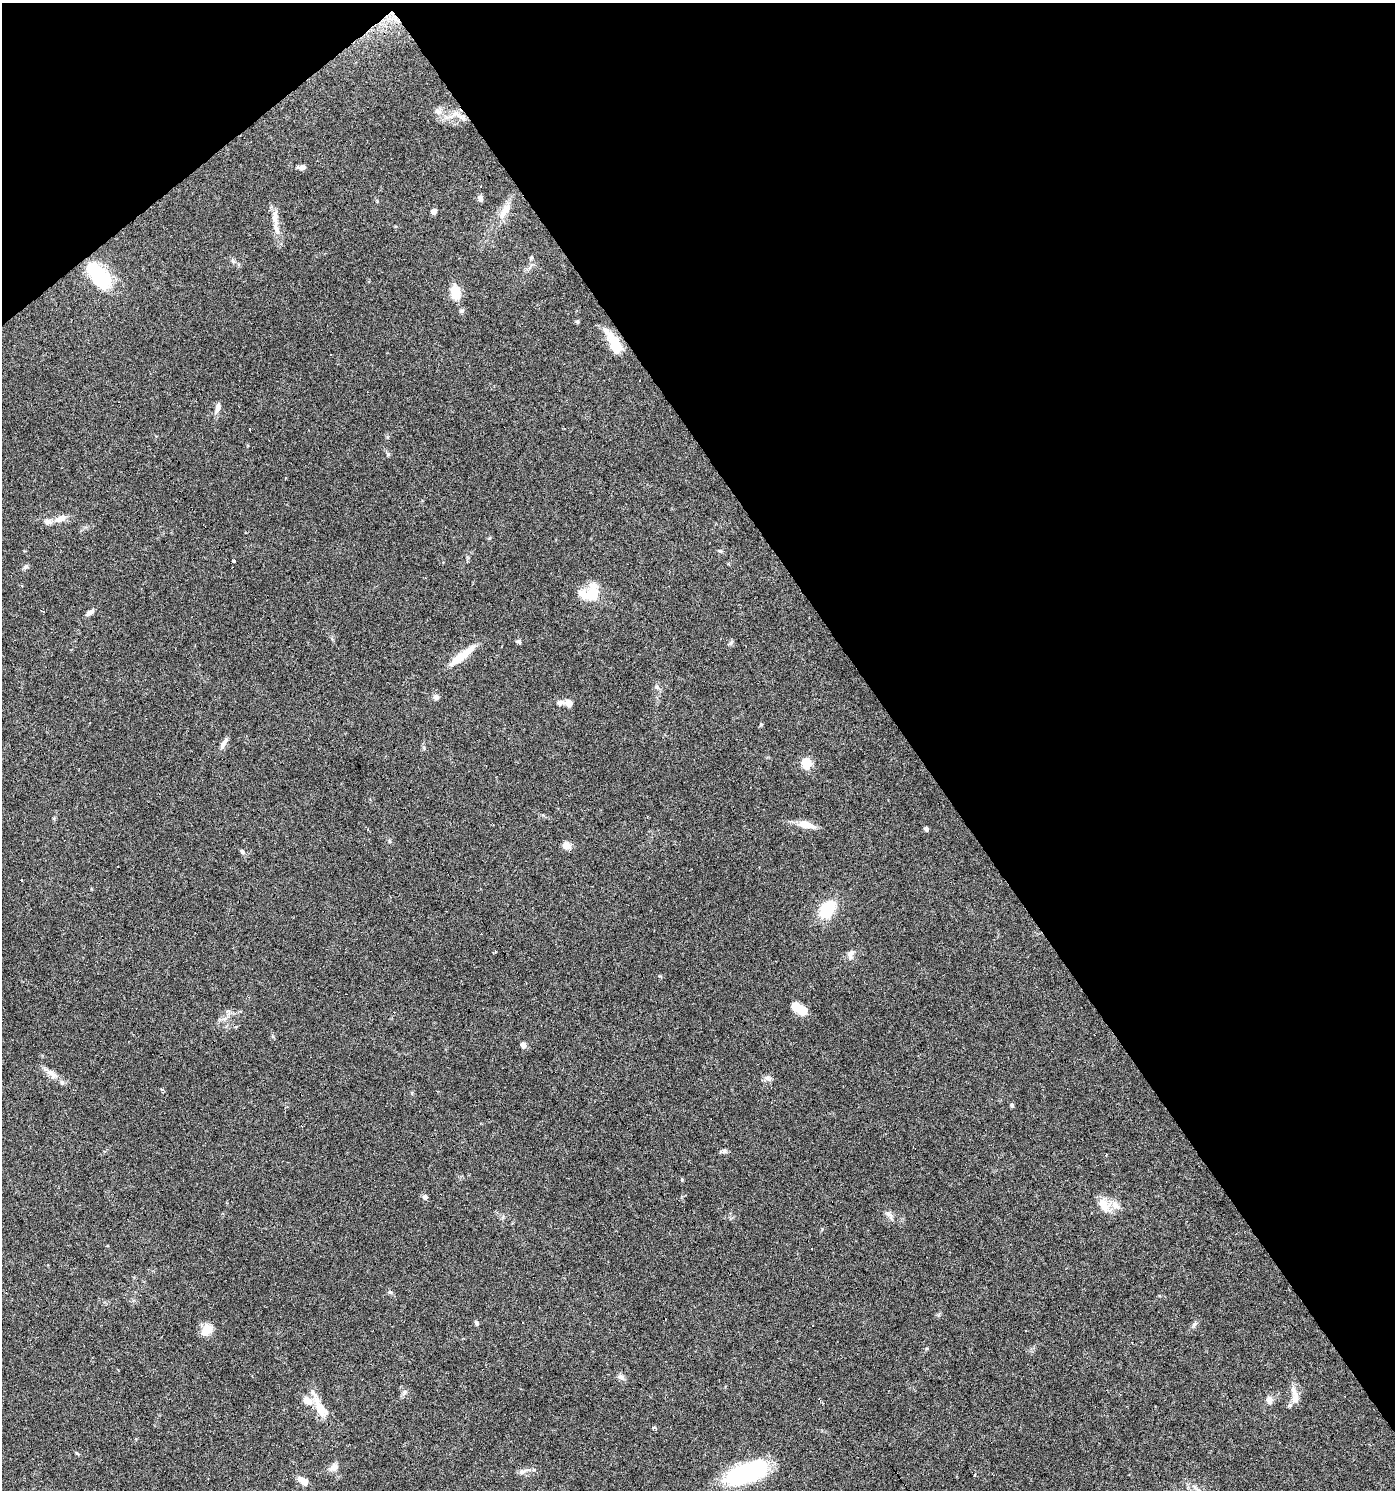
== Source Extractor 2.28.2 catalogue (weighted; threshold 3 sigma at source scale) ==
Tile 3 of 4 x 4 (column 3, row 1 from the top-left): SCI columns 2976-4368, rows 4465-5952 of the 5891 x 5955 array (HDU 1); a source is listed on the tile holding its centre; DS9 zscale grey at full resolution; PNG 1397 x 1492 px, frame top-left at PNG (2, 3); no overlay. Shown black and unused: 38% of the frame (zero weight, under 3 of 6 exposures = <1% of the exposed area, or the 3 px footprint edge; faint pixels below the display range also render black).
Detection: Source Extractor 2.28.2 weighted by HDU 2 'WHT'; one run over the whole footprint, this tile lists its part. Background 0.0616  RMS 0.0035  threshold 0.0143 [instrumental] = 3 sigma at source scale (4.09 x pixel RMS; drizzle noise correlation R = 1.36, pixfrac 0.8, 0.0396/0.0396 arcsec/px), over >= 5 px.
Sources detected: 85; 3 inside a brighter object's white glare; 10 cosmic-ray / hot-pixel residue — not listed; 6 inside a brighter listed object's ellipse — not listed separately; the other 66 listed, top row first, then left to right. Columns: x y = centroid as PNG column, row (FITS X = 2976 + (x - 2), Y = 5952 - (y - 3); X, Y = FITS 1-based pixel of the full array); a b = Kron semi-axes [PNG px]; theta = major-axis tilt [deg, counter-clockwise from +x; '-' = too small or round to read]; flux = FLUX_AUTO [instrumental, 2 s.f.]
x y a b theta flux
438 112 11 6 -33 1.4
456 114 14 6 -3 2.5
303 167 9 7 -55 1
481 186 3 3 - 0.6
480 198 8 6 -64 1.1
505 210 25 9 58 4.6
434 211 5 5 - 1.9
276 227 28 7 -81 3.8
531 258 6 4 72 0.43
97 275 33 19 -43 19
455 292 14 9 -79 6.9
462 311 6 5 - 0.65
577 322 6 4 -43 0.42
614 342 29 10 -60 8.7
331 354 3 3 - 0.63
218 408 15 6 74 1.7
285 477 3 2 - 0.38
60 518 16 8 20 2.8
720 551 6 4 -2 0.44
233 561 4 3 - 3.3
25 567 6 6 - 0.68
593 593 19 15 70 7.2
90 612 10 5 36 1.4
518 641 7 5 -14 0.67
730 643 7 5 59 0.62
462 656 34 8 38 7.5
657 687 7 5 -42 0.75
436 697 7 7 - 1.2
560 702 11 6 3 1.4
569 703 8 7 - 2.2
761 724 5 4 - 0.34
223 743 17 6 60 1.5
806 763 10 8 -84 5.9
805 824 20 8 -15 4.1
926 829 6 5 - 0.69
389 841 6 4 -72 0.41
566 845 10 9 - 2
242 851 8 5 -62 0.59
827 909 20 14 51 11
850 956 14 5 -76 1.1
803 1010 13 11 -28 3.8
225 1018 7 4 20 0.82
523 1045 5 4 - 2.7
52 1074 19 8 -44 2.5
767 1078 12 6 -23 1.1
162 1089 5 3 - 0.35
1012 1105 6 4 -90 0.55
724 1151 7 6 - 0.7
682 1180 5 4 - 0.36
425 1197 6 6 - 1
1104 1205 20 12 -59 4.9
888 1214 7 6 - 1
476 1323 6 5 - 0.66
1194 1325 10 4 57 0.73
206 1330 15 11 55 3.8
621 1377 9 7 -28 1.1
404 1393 10 5 63 0.85
1295 1398 17 9 84 3.2
1269 1400 8 7 - 2.1
320 1409 28 11 -61 6.6
654 1428 5 4 - 1
334 1467 13 9 38 1.9
522 1472 9 6 18 1.2
749 1472 43 25 24 28
974 1475 3 3 - 0.35
303 1481 13 7 -36 2.9
Overlapping masked pixels (flux is a lower limit): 2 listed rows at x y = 614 342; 320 1409
Unlisted compact peaks at least as high as the median listed source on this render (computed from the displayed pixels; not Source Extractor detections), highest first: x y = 388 454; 390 1292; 660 976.